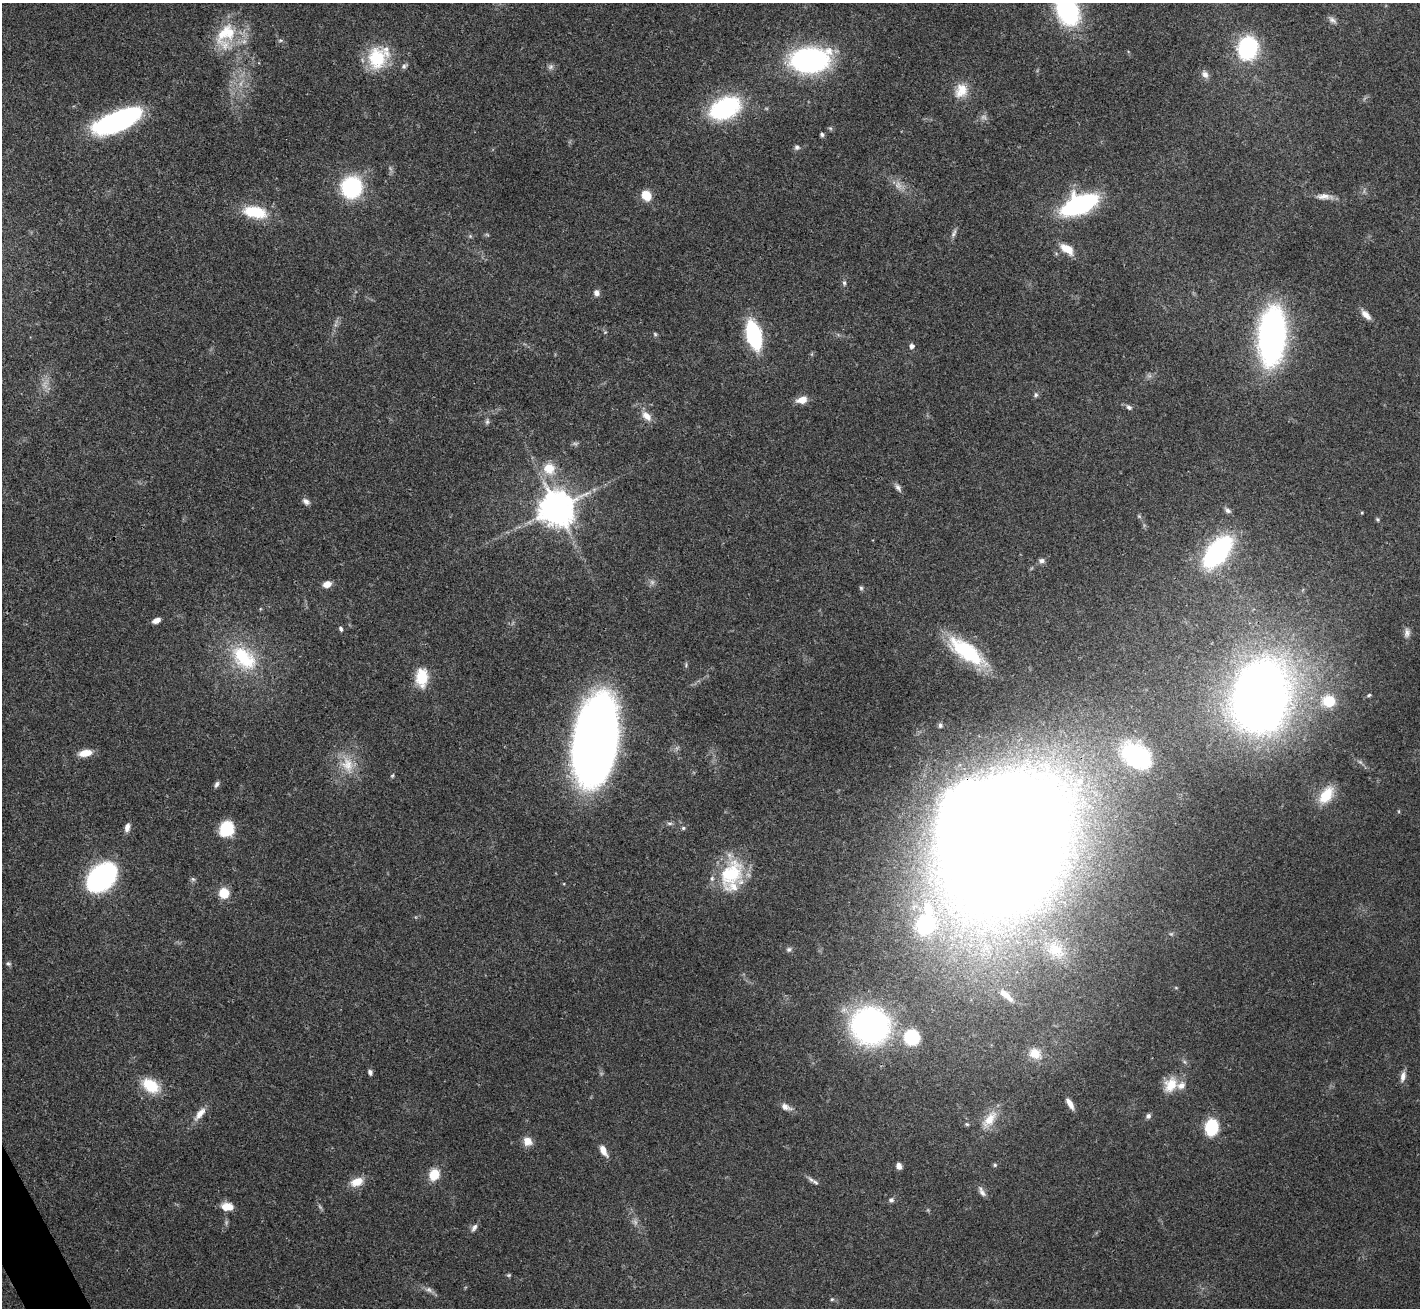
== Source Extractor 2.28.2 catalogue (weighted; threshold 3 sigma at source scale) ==
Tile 7 of 4 x 4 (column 3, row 2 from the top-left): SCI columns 2841-4258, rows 2769-4074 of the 5679 x 5670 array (HDU 1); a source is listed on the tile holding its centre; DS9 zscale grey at full resolution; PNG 1422 x 1310 px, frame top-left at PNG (2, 3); no overlay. Shown black and unused: <1% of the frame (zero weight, under 3 of 4 exposures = <1% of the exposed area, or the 3 px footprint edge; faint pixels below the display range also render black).
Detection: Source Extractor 2.28.2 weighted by HDU 2 'WHT'; one run over the whole footprint, this tile lists its part. Background 0.0648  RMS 0.0052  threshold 0.0234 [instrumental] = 3 sigma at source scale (4.5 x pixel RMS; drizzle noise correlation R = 1.50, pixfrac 1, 0.05/0.05 arcsec/px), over >= 5 px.
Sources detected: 127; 11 too faint to see at this stretch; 1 inside a brighter object's white glare — not listed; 5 inside a brighter listed object's ellipse — not listed separately; the other 110 listed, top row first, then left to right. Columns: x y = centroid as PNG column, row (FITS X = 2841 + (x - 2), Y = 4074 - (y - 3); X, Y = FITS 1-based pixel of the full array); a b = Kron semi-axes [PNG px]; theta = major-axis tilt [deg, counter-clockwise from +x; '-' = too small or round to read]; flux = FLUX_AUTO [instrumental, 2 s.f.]
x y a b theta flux
1067 10 22 15 -69 94
1332 20 12 6 -37 2
229 32 43 15 86 19
280 40 7 5 7 0.91
1248 48 17 14 77 64
377 58 29 23 89 25
810 60 26 16 5 150
404 66 8 6 48 1.4
551 67 8 8 - 1.7
1205 74 11 8 -53 2.7
961 91 21 16 68 9.6
725 108 28 17 25 71
118 121 47 17 23 98
830 128 6 4 -43 0.81
822 135 4 4 - 1.3
797 147 7 6 - 1.6
351 187 17 16 - 59
646 195 11 9 -56 8.8
1324 196 26 7 -2 4.7
1079 205 35 16 23 82
255 212 29 14 -10 20
954 233 14 5 67 1.9
487 235 6 4 -3 0.7
470 236 6 4 -46 0.76
1067 249 16 8 -35 8.9
844 283 7 5 81 1.2
596 293 8 7 - 2.2
1366 315 16 7 -47 3.9
605 332 5 4 - 0.62
655 334 5 5 - 0.79
754 335 18 8 -75 87
1272 336 42 19 84 220
911 346 5 5 - 2.3
1035 395 7 6 - 1.3
802 400 11 7 15 6
1129 407 8 6 -38 1.6
647 416 15 9 -45 5.1
487 421 9 5 83 1.3
549 469 19 17 -48 11
898 488 12 6 -54 2
306 501 10 7 -37 2.2
557 508 10 10 - 1400
1227 510 11 6 -38 1.7
1362 513 4 4 - 0.48
1139 516 6 5 - 0.72
1378 519 6 5 - 0.78
1218 552 32 16 51 92
1042 561 8 6 1 1.8
327 584 9 7 18 4.7
861 588 5 5 - 0.88
156 620 9 5 24 3.4
341 629 6 4 -64 1.2
1407 633 14 8 85 2.8
967 651 41 15 -35 49
244 658 40 25 -43 36
422 677 17 11 -89 17
1369 695 6 4 29 0.72
1260 698 40 30 86 810
1329 701 14 13 - 13
940 725 7 6 - 1.3
595 742 65 31 79 570
85 753 14 7 10 7.5
1136 756 42 29 -34 65
347 765 23 18 -70 13
392 775 6 4 53 0.72
1079 782 13 12 - 7.7
217 784 8 5 62 1.5
1326 795 24 13 55 14
670 823 8 4 0 1.2
127 827 11 6 79 2.8
683 828 6 5 - 0.86
227 829 15 13 66 20
1004 839 82 75 51 3300
731 874 39 27 65 34
101 877 20 14 43 170
193 879 7 5 -44 1.1
224 893 11 10 - 9.6
925 925 31 26 56 44
789 949 8 6 25 1.3
1056 950 30 21 -33 20
8 963 6 6 - 1
1005 994 17 8 -37 6.4
870 1026 29 28 - 180
912 1037 13 13 - 35
1035 1053 15 13 -26 7.5
370 1072 7 5 -68 1.6
1403 1076 14 7 76 3.1
1171 1085 20 15 61 11
151 1086 20 13 -32 18
1070 1104 13 5 -59 3.7
786 1107 15 7 -21 3.4
200 1114 22 8 52 5.6
1148 1116 7 6 - 1.5
989 1119 29 12 53 10
967 1124 6 4 -21 0.82
1211 1127 14 10 82 30
527 1141 11 10 - 5.2
603 1151 13 6 -60 4.8
995 1165 6 5 - 0.92
899 1166 7 6 - 2.8
434 1175 10 9 - 12
357 1182 15 10 22 7.8
815 1182 13 6 -31 1.9
982 1192 16 6 -60 2.6
891 1200 7 7 - 1.6
227 1207 13 8 -2 7.3
474 1228 12 6 59 2.1
509 1275 6 5 - 0.76
429 1290 11 7 -23 2.3
832 1299 5 5 - 0.73
Overlapping masked pixels (flux is a lower limit): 2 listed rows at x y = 725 108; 1004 839
Isophote crosses this tile's border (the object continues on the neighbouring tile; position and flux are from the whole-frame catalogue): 1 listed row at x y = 1067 10